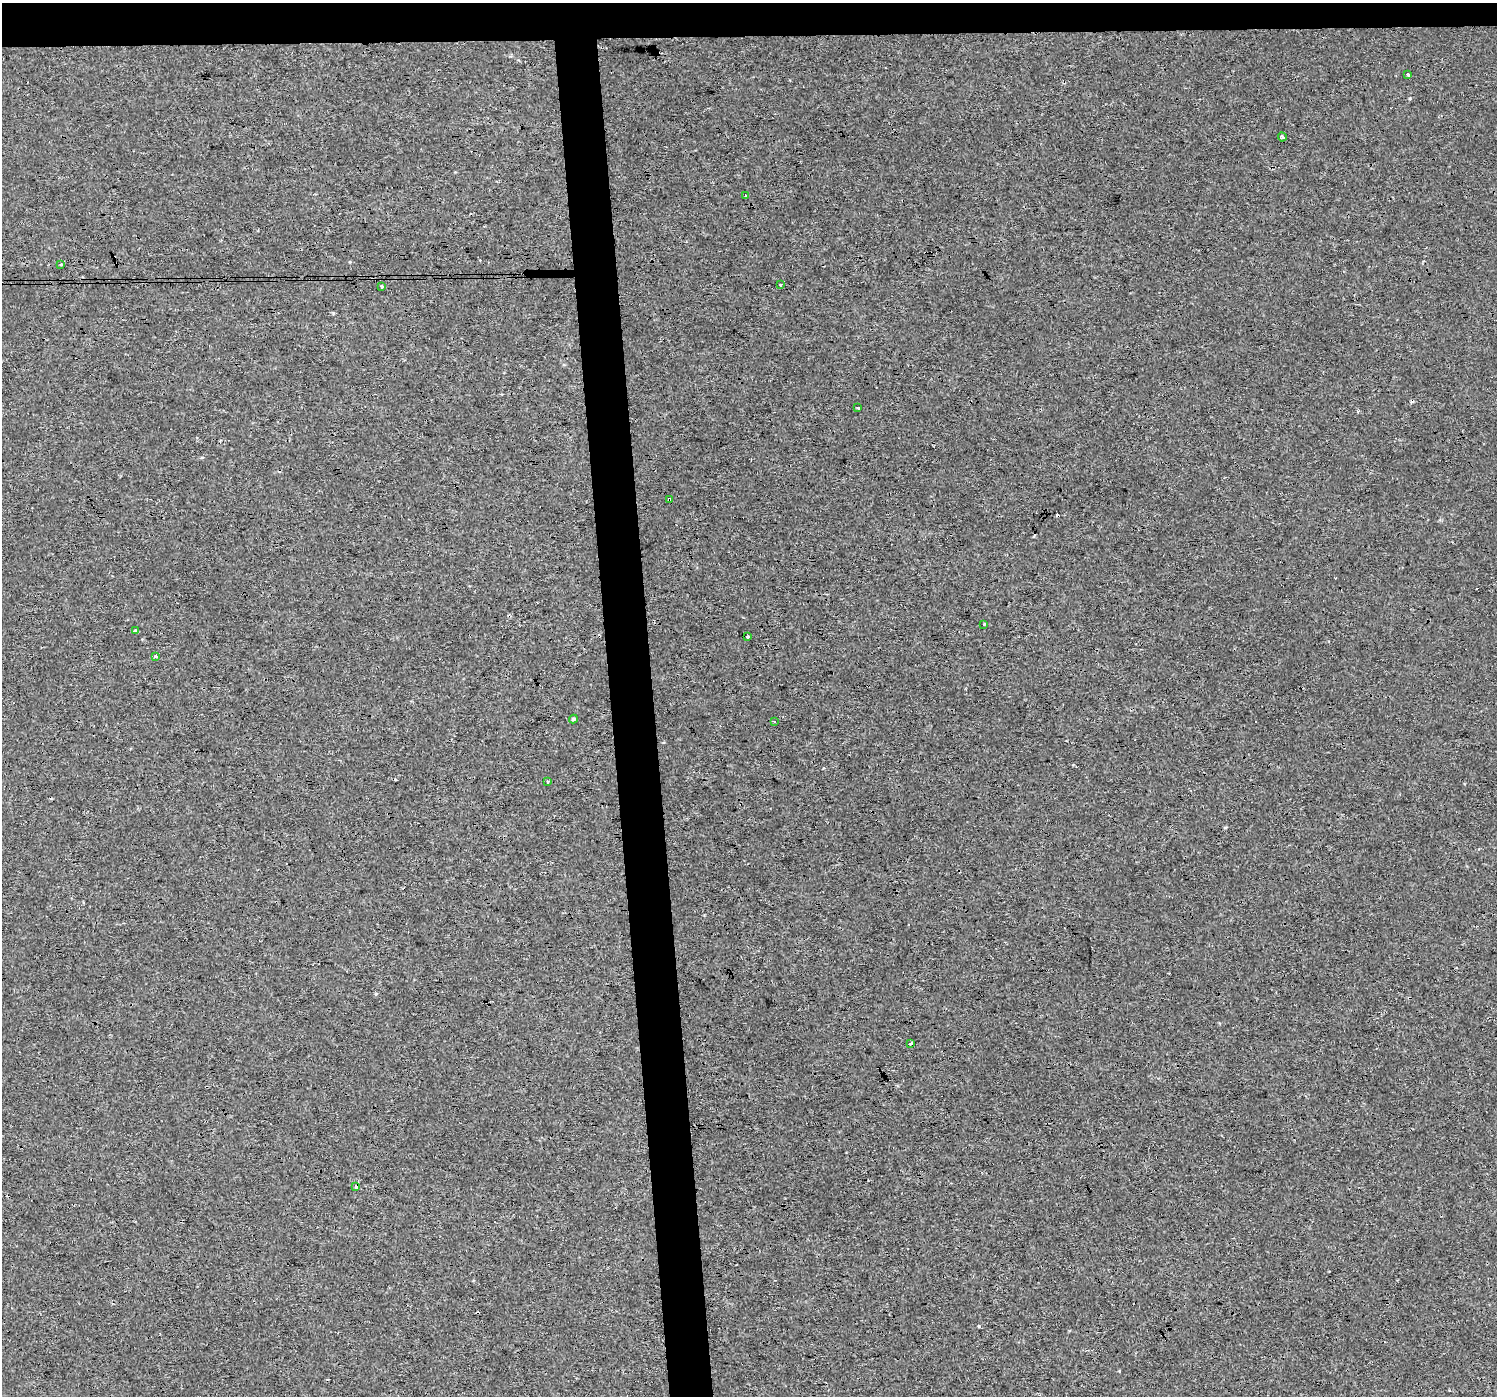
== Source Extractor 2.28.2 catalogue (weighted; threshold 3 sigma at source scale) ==
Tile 2 of 3 x 3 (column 2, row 1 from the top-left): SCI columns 1495-2989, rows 2792-4185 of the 4483 x 4230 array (HDU 1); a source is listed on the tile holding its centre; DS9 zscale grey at full resolution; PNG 1499 x 1398 px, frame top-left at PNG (2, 3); each listed source drawn as its Kron ellipse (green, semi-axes under 4 px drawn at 4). Shown black and unused: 6% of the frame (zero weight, under 3 of 4 exposures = <1% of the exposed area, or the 3 px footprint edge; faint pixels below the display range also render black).
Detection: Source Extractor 2.28.2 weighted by HDU 2 'WHT'; one run over the whole footprint, this tile lists its part. Background 5.44e-04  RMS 0.0017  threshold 0.00785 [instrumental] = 3 sigma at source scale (4.5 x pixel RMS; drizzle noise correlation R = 1.50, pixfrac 1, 0.0396/0.0396 arcsec/px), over >= 5 px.
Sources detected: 26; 9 cosmic-ray / hot-pixel residue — neither listed nor drawn; the other 17 listed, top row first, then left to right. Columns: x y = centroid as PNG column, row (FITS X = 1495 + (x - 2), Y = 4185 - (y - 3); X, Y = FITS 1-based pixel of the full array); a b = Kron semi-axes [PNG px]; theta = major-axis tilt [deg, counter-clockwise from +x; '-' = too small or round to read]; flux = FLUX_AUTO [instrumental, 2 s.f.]
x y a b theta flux
1408 74 3 3 - 0.15
1282 137 4 4 - 0.28
746 195 3 3 - 0.19
60 264 3 2 - 0.3
781 285 3 3 - 0.18
382 286 3 3 - 0.92
857 408 4 2 - 0.15
670 499 3 3 - 1.2
984 624 3 2 - 0.15
135 630 3 3 - 0.45
747 636 3 3 - 0.79
156 656 3 3 - 0.89
573 719 4 4 - 0.29
774 721 2 2 - 0.17
547 781 3 3 - 0.33
911 1044 4 3 - 1
356 1187 4 3 - 0.89
Overlapping masked pixels (flux is a lower limit): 2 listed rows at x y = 670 499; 356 1187
Unlisted compact peaks at least as high as the median listed source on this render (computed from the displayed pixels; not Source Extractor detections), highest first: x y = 1410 98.